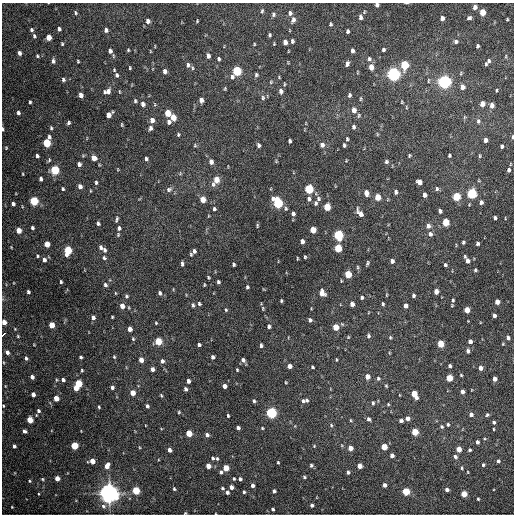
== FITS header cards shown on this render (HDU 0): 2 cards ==
NAXIS1  =                  512 / Axis length
NAXIS2  =                  512 / Axis length

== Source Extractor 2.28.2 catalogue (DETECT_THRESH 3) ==
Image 512 x 512 px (HDU 0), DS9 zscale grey, 1 PNG px = 1 image px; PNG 516 x 516 px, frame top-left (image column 1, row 512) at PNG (2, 3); no overlay
Background 1370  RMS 37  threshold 111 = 3 sigma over >= 5 px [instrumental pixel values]
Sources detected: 366; all 366 listed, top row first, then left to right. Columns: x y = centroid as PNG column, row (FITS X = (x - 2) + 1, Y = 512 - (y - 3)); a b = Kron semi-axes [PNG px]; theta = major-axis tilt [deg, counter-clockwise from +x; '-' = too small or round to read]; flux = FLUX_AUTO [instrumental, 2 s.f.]
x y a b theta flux
407 3 5 2 - 2.0e+03
377 5 4 4 - 8.8e+03
475 7 4 4 - 1.2e+04
262 11 6 4 79 3.7e+03
482 12 5 4 - 4.6e+04
76 13 5 3 - 3.1e+03
290 13 5 5 - 7.9e+03
273 14 5 5 - 4.6e+03
360 17 6 5 - 7.6e+03
442 18 4 4 - 1.1e+04
469 18 4 4 - 5.3e+03
507 19 3 2 - 2.3e+03
293 20 7 5 74 9.3e+03
148 21 6 5 - 1.1e+04
197 21 3 2 - 2.3e+03
330 24 4 3 - 3.7e+03
59 29 4 3 - 6.0e+03
31 30 4 4 - 4.4e+03
106 30 4 4 - 7.9e+03
347 31 4 3 - 5.1e+03
270 35 4 3 - 3.5e+03
34 36 5 4 - 4.3e+03
49 37 5 4 - 3.1e+04
292 41 5 3 - 5.1e+03
285 42 5 4 - 1.4e+04
456 42 5 5 - 6.6e+03
62 44 4 3 - 2.7e+03
254 44 3 3 - 2.4e+03
274 44 4 3 - 2.2e+03
477 46 4 3 - 5.0e+03
383 49 4 3 - 4.6e+03
128 50 3 3 - 2.7e+03
352 50 5 3 - 7.7e+03
110 51 6 5 - 9.6e+03
150 51 4 3 - 1.8e+03
288 51 3 2 - 1.6e+03
19 53 5 4 - 8.3e+03
37 56 5 4 - 3.3e+03
208 56 5 4 - 9.9e+03
506 56 5 3 - 2.4e+03
219 59 5 4 - 4.6e+03
369 59 6 5 - 5.7e+03
53 61 6 4 -89 6.2e+03
78 61 3 2 - 2.5e+03
488 62 8 4 52 7.8e+03
347 64 6 4 66 7.4e+03
188 65 6 5 - 6.5e+03
404 65 6 5 - 1.2e+05
371 67 6 5 - 1.7e+04
130 68 4 2 - 2.4e+03
192 68 7 4 -72 3.7e+03
114 70 4 3 - 2.4e+03
165 71 5 4 - 9.5e+03
237 71 5 5 - 1.9e+05
357 72 4 3 - 1.9e+03
393 74 6 5 - 7.5e+05
117 75 5 4 - 5.3e+03
256 75 5 4 - 4.4e+03
232 77 7 5 -83 6.4e+03
63 80 4 4 - 5.0e+03
428 81 7 3 89 3.1e+03
271 82 5 4 - 3.1e+03
444 82 6 5 - 7.4e+05
284 84 5 3 - 2.7e+03
462 87 5 5 - 1.6e+04
225 89 5 4 - 2.6e+03
496 90 4 3 - 2.7e+03
107 91 8 5 18 1.2e+04
281 91 6 5 - 8.5e+03
81 95 5 4 - 1.6e+04
349 95 5 4 - 4.9e+03
263 98 7 5 -79 5.2e+03
360 99 7 3 88 2.9e+03
201 100 5 4 - 1.2e+04
135 101 5 4 - 3.8e+03
30 102 4 3 - 3.5e+03
402 102 4 4 - 2.4e+03
143 104 6 5 - 1.0e+04
154 104 6 3 -71 2.7e+03
482 104 5 4 - 2.2e+04
492 105 5 4 - 1.3e+04
406 107 5 3 - 2.1e+03
354 110 6 5 - 1.8e+04
18 113 5 4 - 6.4e+03
168 113 5 4 - 5.2e+04
109 115 6 4 49 2.2e+04
359 115 6 4 87 3.6e+03
173 117 5 4 - 3.4e+04
464 117 6 4 71 2.8e+03
152 120 6 5 - 1.2e+04
478 121 7 5 -86 6.2e+03
169 122 6 5 - 7.3e+03
68 123 4 4 - 4.5e+03
122 125 5 3 - 2.6e+03
353 127 5 4 - 5.2e+03
51 128 5 3 - 3.5e+03
150 128 6 4 80 7.2e+03
3 129 5 3 - 4.3e+03
178 134 5 4 - 3.4e+03
377 134 6 3 -72 2.5e+03
49 137 6 4 -90 6.5e+03
513 137 6 2 89 3.0e+03
347 139 5 4 - 3.3e+03
485 140 4 4 - 1.0e+04
290 141 4 3 - 4.3e+03
47 143 5 4 - 1.0e+05
195 145 5 5 - 3.1e+03
258 145 5 4 - 5.8e+03
322 145 6 5 - 1.1e+04
344 145 4 3 - 4.3e+03
502 146 4 3 - 5.1e+03
6 148 4 4 - 2.3e+03
409 155 4 3 - 2.6e+03
449 155 4 3 - 3.9e+03
37 156 4 3 - 5.4e+03
480 156 5 3 - 2.5e+03
94 158 6 5 - 1.8e+04
146 159 5 4 - 4.7e+03
49 160 7 4 69 3.7e+03
276 161 4 3 - 2.2e+03
346 161 4 3 - 1.8e+03
211 162 6 5 - 1.3e+04
386 162 5 4 - 4.8e+03
79 164 4 4 - 7.8e+03
55 170 5 5 - 1.7e+05
509 170 5 4 - 5.9e+03
180 173 6 5 - 3.2e+03
23 174 4 3 - 1.9e+03
41 179 4 3 - 7.1e+03
216 180 8 5 64 3.5e+04
96 182 5 4 - 4.4e+03
419 182 5 4 - 1.9e+04
80 186 5 4 - 1.2e+04
63 189 4 3 - 3.5e+03
309 189 5 5 - 1.6e+05
437 189 6 4 -79 4.2e+03
169 190 9 6 26 8.0e+03
396 192 5 4 - 6.6e+03
366 193 5 4 - 2.1e+04
472 193 5 5 - 2.4e+05
424 195 5 4 - 8.1e+03
456 196 5 5 - 1.0e+05
377 197 5 4 - 3.9e+04
203 199 5 4 - 3.3e+04
309 199 6 5 - 7.3e+03
318 199 7 5 -90 6.2e+03
34 201 5 4 - 1.4e+05
481 202 5 4 - 7.1e+03
278 203 6 5 - 2.3e+05
316 203 6 4 80 4.7e+03
13 204 4 3 - 6.8e+03
327 207 5 4 - 6.4e+04
286 208 6 5 - 4.3e+03
214 209 5 4 - 4.5e+03
440 211 4 4 - 6.2e+03
360 213 9 5 -56 1.6e+04
293 214 4 4 - 7.5e+03
495 218 4 3 - 5.9e+03
505 218 4 2 - 1.7e+03
117 219 8 4 71 4.9e+03
446 222 5 4 - 6.8e+04
98 223 5 4 - 5.4e+03
257 225 6 3 -86 2.9e+03
428 226 6 5 - 1.1e+04
32 228 4 3 - 5.0e+03
119 228 5 4 - 5.7e+03
18 230 5 4 - 3.1e+04
313 230 5 4 - 4.1e+04
430 234 6 6 - 8.9e+03
118 235 6 4 66 3.2e+03
338 235 6 5 - 2.4e+05
302 241 4 4 - 8.6e+03
463 242 4 3 - 3.9e+03
477 243 4 3 - 5.6e+03
47 244 5 4 - 3.0e+04
101 247 6 5 - 7.1e+03
338 248 5 4 - 9.9e+04
68 250 6 4 82 1.0e+05
104 250 6 4 84 6.2e+03
194 251 5 4 - 7.0e+03
191 254 5 3 - 2.9e+03
37 256 4 4 - 3.1e+03
305 257 4 3 - 3.1e+03
104 258 6 5 - 4.8e+03
297 258 3 2 - 1.9e+03
44 260 5 5 - 8.5e+03
392 261 4 4 - 8.0e+03
467 261 6 5 - 1.2e+04
367 263 4 3 - 3.7e+03
182 264 5 3 - 5.6e+03
233 264 4 3 - 4.3e+03
445 265 4 3 - 3.9e+03
357 267 7 3 82 3.3e+03
475 270 4 3 - 3.6e+03
348 274 5 4 - 7.4e+04
208 277 4 3 - 2.9e+03
341 281 4 3 - 1.9e+03
61 282 3 3 - 3.7e+03
218 282 4 3 - 4.5e+03
105 285 6 5 - 5.7e+03
204 285 4 3 - 2.5e+03
247 287 4 3 - 4.3e+03
436 291 5 4 - 1.9e+04
28 292 4 3 - 4.8e+03
115 293 5 3 - 2.0e+03
160 293 5 4 - 5.7e+03
322 293 6 5 - 2.1e+04
413 295 4 3 - 4.7e+03
126 296 5 4 - 4.3e+03
362 297 4 3 - 3.9e+03
453 300 7 5 81 5.3e+03
281 301 3 2 - 2.8e+03
497 302 4 4 - 2.1e+04
199 304 5 4 - 4.0e+03
352 304 4 4 - 1.2e+04
383 304 4 3 - 3.6e+03
193 305 6 4 -81 4.6e+03
122 306 5 4 - 1.9e+04
406 306 4 4 - 9.7e+03
263 308 6 4 -83 2.9e+03
226 310 4 4 - 3.0e+03
467 310 5 4 - 3.6e+04
494 316 4 3 - 7.8e+03
93 317 5 4 - 1.1e+04
112 317 3 3 - 2.5e+03
310 320 4 4 - 5.9e+03
4 322 5 4 - 2.1e+04
156 323 3 3 - 2.4e+03
51 325 5 4 - 4.2e+04
269 326 4 4 - 6.1e+03
335 327 5 4 - 4.8e+04
15 329 5 3 - 2.1e+03
130 329 4 4 - 1.5e+04
4 334 5 2 - 8.9e+03
18 336 4 3 - 2.5e+03
368 336 5 4 - 4.9e+03
390 337 4 4 - 2.7e+03
508 338 5 4 - 7.6e+03
133 339 5 4 - 3.3e+03
158 341 5 4 - 8.0e+04
470 341 5 4 - 1.0e+04
199 344 4 3 - 6.2e+03
441 344 5 4 - 6.2e+04
503 344 4 3 - 2.2e+03
34 345 4 3 - 1.8e+03
261 345 4 3 - 4.6e+03
468 351 5 4 - 6.5e+03
7 352 5 4 - 7.9e+03
80 357 4 3 - 4.7e+03
114 357 4 3 - 2.9e+03
212 357 4 3 - 6.4e+03
26 358 5 4 - 6.0e+03
141 360 4 4 - 1.8e+04
243 360 5 5 - 8.2e+03
336 360 4 2 - 2.1e+03
162 361 5 4 - 7.5e+03
289 366 4 4 - 1.2e+04
450 366 4 3 - 5.3e+03
312 367 4 3 - 3.9e+03
480 368 4 4 - 1.3e+04
152 369 4 4 - 1.1e+04
82 370 4 3 - 3.0e+03
237 370 3 3 - 2.4e+03
461 375 4 3 - 2.3e+03
367 376 5 5 - 1.5e+04
32 377 4 4 - 1.0e+04
378 378 5 5 - 4.5e+03
449 378 5 4 - 5.4e+04
495 379 4 4 - 1.4e+04
63 380 4 4 - 7.1e+03
188 381 4 4 - 1.1e+04
286 382 4 3 - 2.1e+03
78 383 5 4 - 8.0e+04
224 386 4 4 - 1.5e+04
386 386 4 3 - 2.8e+03
112 387 4 4 - 5.6e+03
76 388 4 4 - 2.5e+04
185 389 4 3 - 6.4e+03
462 391 4 4 - 9.6e+03
133 393 4 4 - 2.5e+04
33 394 4 4 - 1.3e+04
414 394 7 4 -63 4.8e+04
161 395 5 3 - 3.0e+03
56 398 4 4 - 2.8e+04
307 400 5 4 - 4.4e+03
254 401 5 4 - 4.1e+03
303 401 6 6 - 5.8e+03
373 403 5 3 - 3.7e+03
388 404 4 4 - 2.7e+03
3 406 3 2 - 2.2e+03
147 406 5 4 - 6.1e+03
99 407 3 3 - 2.8e+03
38 411 5 4 - 5.5e+03
179 412 4 4 - 2.6e+03
271 413 5 5 - 3.5e+05
471 414 4 4 - 8.5e+03
487 415 5 4 - 3.9e+03
228 416 3 3 - 3.6e+03
407 418 4 4 - 1.1e+04
368 419 5 4 - 6.2e+03
30 420 5 4 - 4.6e+04
350 420 5 3 - 2.6e+03
401 421 4 3 - 5.5e+03
494 422 4 4 - 5.1e+03
448 424 4 4 - 3.7e+03
331 425 6 5 - 3.8e+03
441 426 4 4 - 3.6e+03
238 428 4 3 - 6.5e+03
262 428 3 3 - 2.6e+03
493 429 3 2 - 2.0e+03
24 431 4 4 - 6.9e+03
415 432 5 4 - 7.1e+04
189 433 5 4 - 5.1e+04
207 435 4 4 - 8.1e+03
477 442 4 3 - 7.2e+03
14 446 4 4 - 7.2e+03
74 446 5 4 - 8.1e+04
314 446 4 4 - 2.3e+03
384 447 4 4 - 4.6e+04
350 448 5 4 - 1.9e+04
459 449 4 4 - 2.8e+04
169 450 4 4 - 1.1e+04
469 450 4 4 - 4.3e+03
392 455 4 4 - 1.1e+04
455 457 5 4 - 6.6e+03
213 458 5 4 - 4.6e+03
217 458 5 4 - 3.5e+03
92 461 5 4 - 2.7e+04
498 461 4 4 - 4.4e+03
278 462 3 2 - 2.6e+03
311 465 5 4 - 4.8e+03
483 465 4 4 - 4.0e+03
107 466 5 4 - 1.8e+04
208 466 4 4 - 2.2e+04
360 466 4 4 - 2.1e+04
226 468 4 4 - 4.0e+04
461 468 5 3 - 3.2e+03
221 472 4 4 - 5.1e+03
348 472 4 4 - 5.8e+03
468 472 4 3 - 1.8e+03
304 477 4 4 - 3.8e+03
57 478 4 4 - 2.2e+04
42 479 4 4 - 2.9e+03
234 479 4 3 - 2.9e+03
240 479 4 3 - 5.9e+03
29 481 4 3 - 3.0e+03
384 485 4 4 - 8.7e+03
253 486 4 4 - 9.4e+03
231 487 4 4 - 1.2e+04
222 488 4 3 - 4.7e+03
174 489 4 3 - 3.6e+03
447 489 4 4 - 1.1e+04
136 490 5 4 - 8.6e+04
274 491 4 4 - 6.0e+03
406 491 5 4 - 9.5e+04
227 492 4 4 - 6.7e+03
244 492 4 4 - 3.8e+03
109 493 7 7 - 1.4e+06
38 494 4 2 - 1.9e+03
464 494 4 4 - 4.9e+04
478 499 3 3 - 3.0e+03
312 505 4 3 - 8.3e+03
103 506 7 6 - 6.3e+03
12 507 3 3 - 2.1e+03
272 509 4 3 - 4.8e+03
185 513 4 3 - 2.3e+03
At the frame edge (FLAGS 8, measured only in part): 8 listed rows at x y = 407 3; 377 5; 3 129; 513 137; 4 322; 4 334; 3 406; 185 513